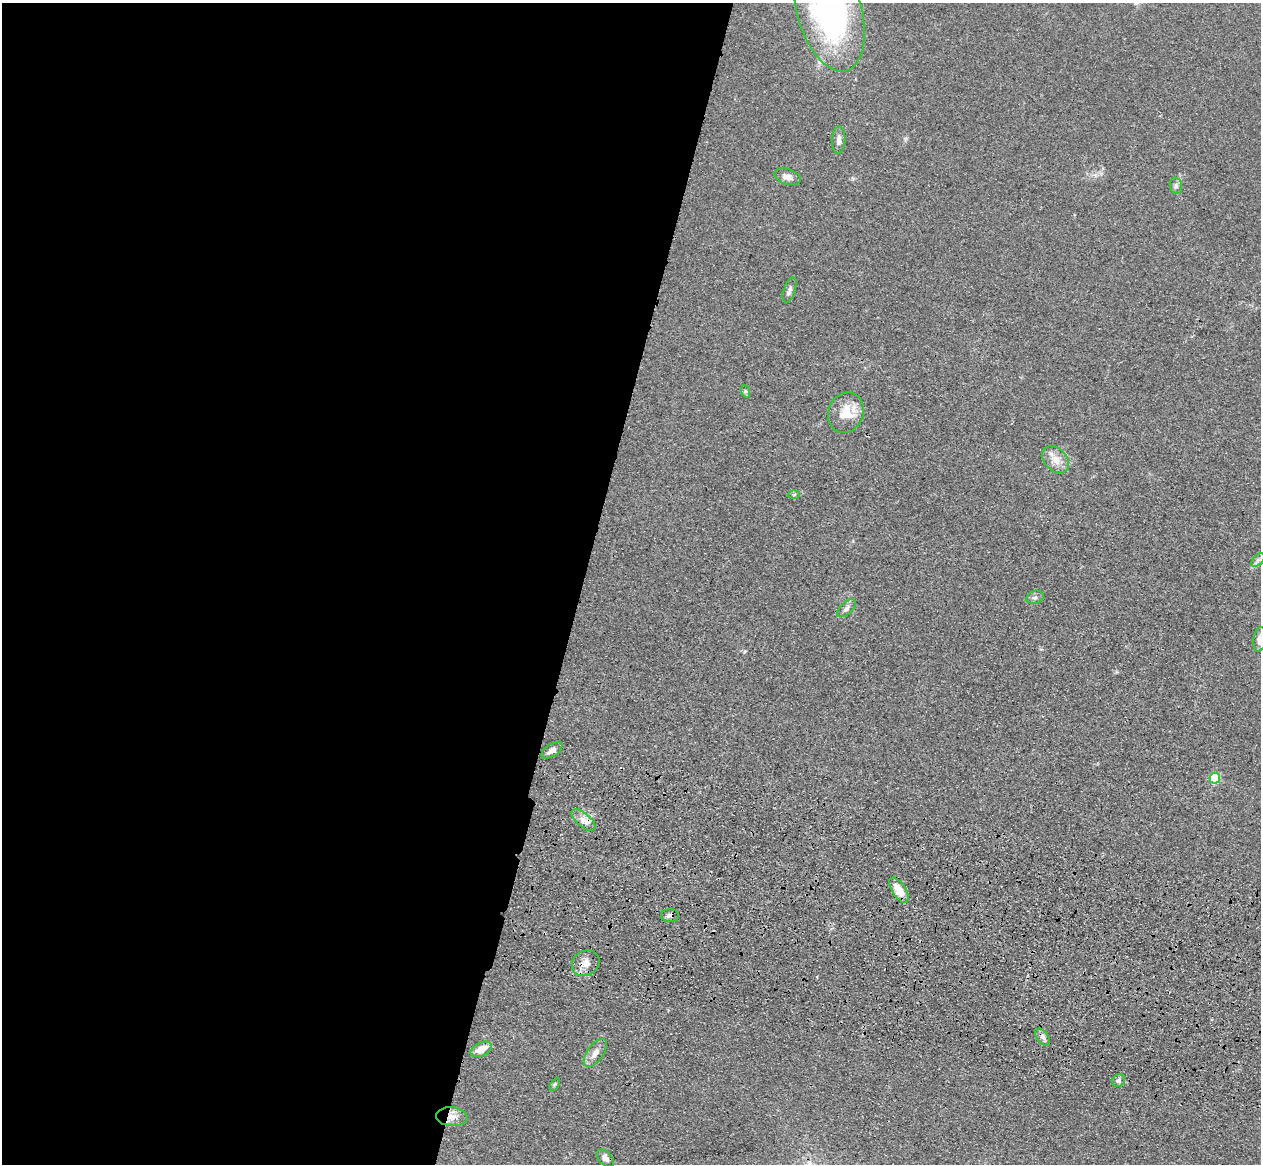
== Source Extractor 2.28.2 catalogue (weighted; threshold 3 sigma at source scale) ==
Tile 5 of 4 x 4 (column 1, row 2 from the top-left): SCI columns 37-1295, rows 2686-3847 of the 5110 x 5250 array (HDU 1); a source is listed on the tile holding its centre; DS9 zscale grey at full resolution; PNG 1263 x 1166 px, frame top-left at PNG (2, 3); each listed source drawn as its Kron ellipse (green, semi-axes under 4 px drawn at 4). Shown black and unused: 46% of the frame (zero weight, under 3 of 4 exposures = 6% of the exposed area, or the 3 px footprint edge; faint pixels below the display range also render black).
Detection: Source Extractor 2.28.2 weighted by HDU 2 'WHT'; one run over the whole footprint, this tile lists its part. Background 0.0611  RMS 0.0074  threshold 0.0332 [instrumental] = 3 sigma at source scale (4.5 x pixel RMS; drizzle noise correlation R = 1.50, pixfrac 1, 0.05/0.05 arcsec/px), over >= 5 px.
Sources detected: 27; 1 inside a brighter listed object's ellipse — not listed separately; the other 26 listed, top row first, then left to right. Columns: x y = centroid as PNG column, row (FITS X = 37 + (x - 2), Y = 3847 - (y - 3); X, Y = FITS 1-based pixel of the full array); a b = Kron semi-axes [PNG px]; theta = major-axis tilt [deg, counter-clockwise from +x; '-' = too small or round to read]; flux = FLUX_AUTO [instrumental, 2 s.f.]
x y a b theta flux
829 11 62 32 -74 220
839 140 14 6 87 4
787 177 13 8 -18 4.9
1176 186 8 6 -77 2.4
790 290 13 6 71 3.2
745 391 6 4 -71 1.1
846 413 20 17 68 17
1056 460 15 11 -47 8.2
794 495 5 3 - 0.83
1258 560 8 5 43 2
1035 597 9 6 18 2.5
847 608 11 6 42 3.1
1260 639 12 6 82 4.2
552 750 12 6 32 4.5
1215 778 5 5 - 53
584 820 14 6 -40 5.2
899 890 14 7 -57 13
670 916 9 6 -1 2.7
586 963 14 12 31 7.9
1043 1037 10 5 -53 2.8
481 1049 11 6 27 10
595 1053 16 8 54 6.1
1119 1081 7 6 - 2.1
555 1084 7 4 59 1.1
452 1117 16 9 -6 6.8
605 1158 10 6 -47 3.9
Overlapping masked pixels (flux is a lower limit): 2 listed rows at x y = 670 916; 452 1117
Isophote crosses this tile's border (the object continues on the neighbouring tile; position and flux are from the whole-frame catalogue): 2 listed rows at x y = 829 11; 1260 639